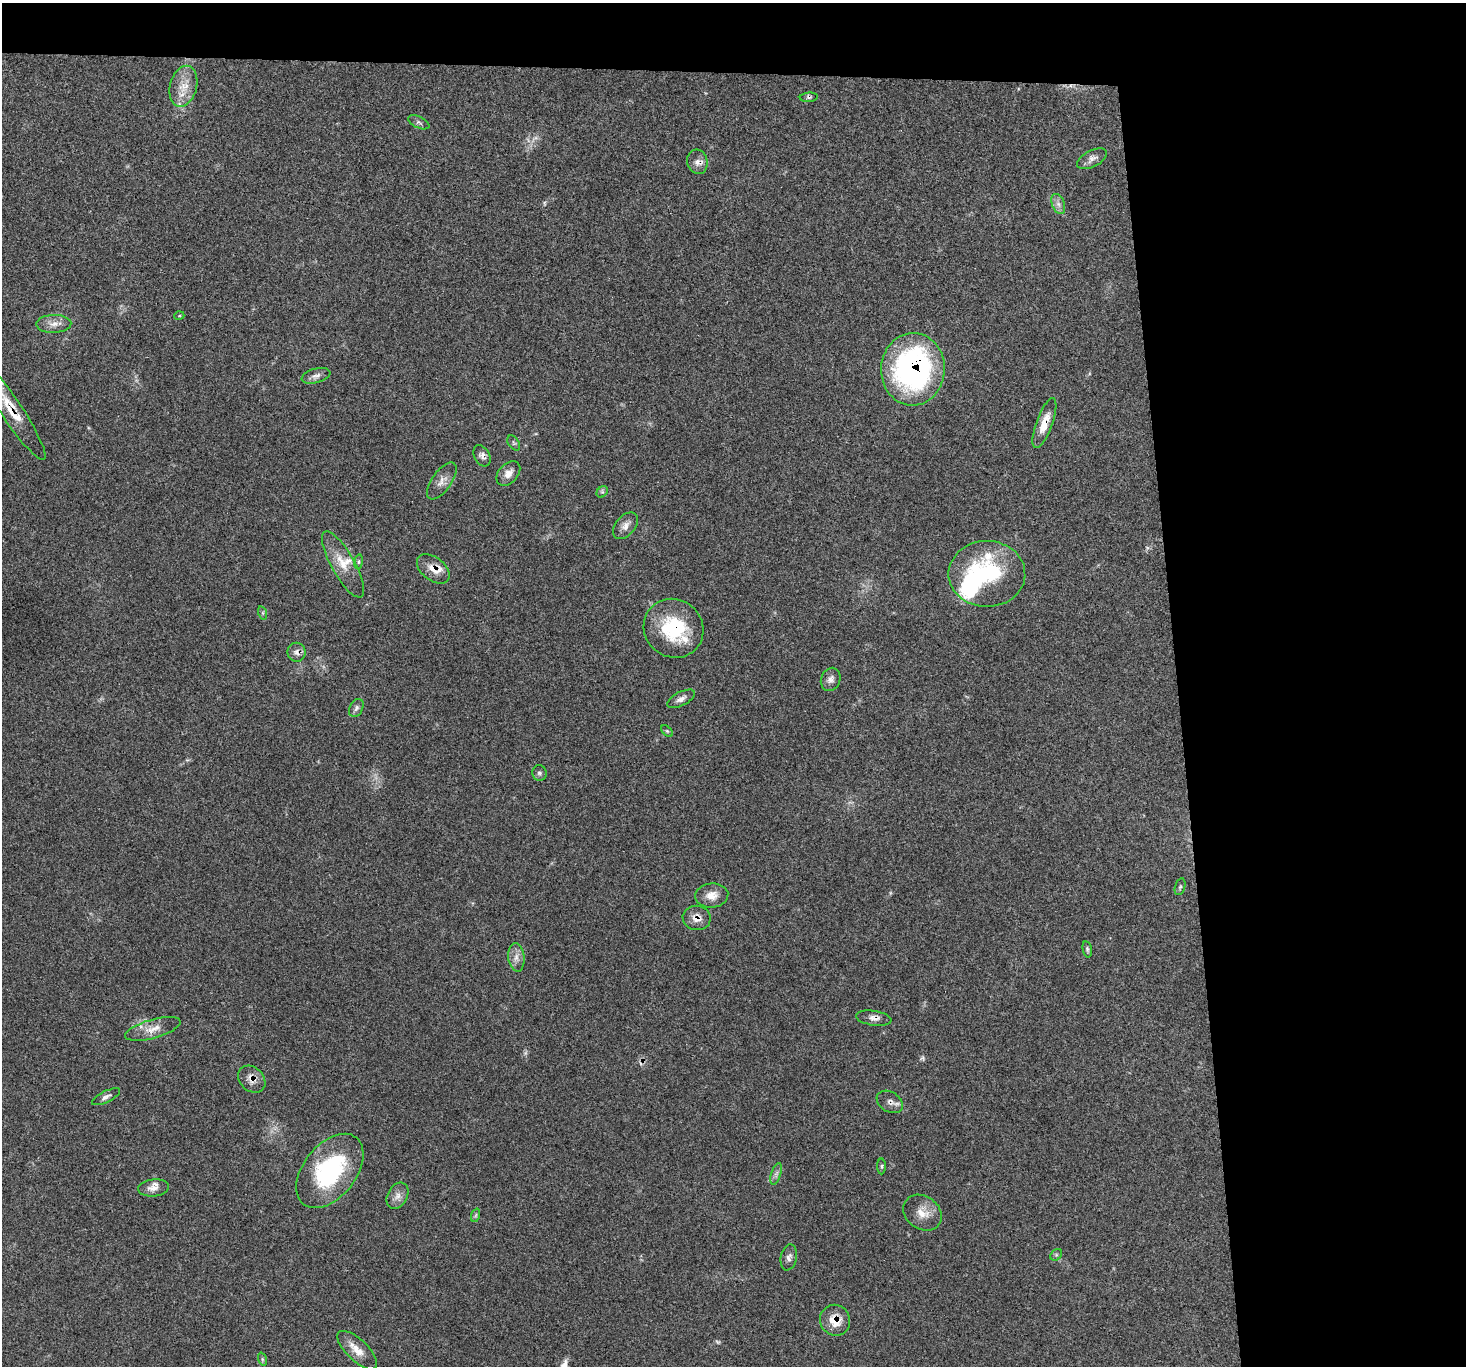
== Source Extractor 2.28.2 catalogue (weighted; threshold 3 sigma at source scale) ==
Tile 3 of 3 x 3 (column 3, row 1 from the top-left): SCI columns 2929-4392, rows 2857-4220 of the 4392 x 4373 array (HDU 1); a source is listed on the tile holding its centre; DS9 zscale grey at full resolution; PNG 1468 x 1368 px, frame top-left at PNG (2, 3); each listed source drawn as its Kron ellipse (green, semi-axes under 4 px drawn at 4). Shown black and unused: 23% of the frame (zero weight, under 3 of 5 exposures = <1% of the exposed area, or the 3 px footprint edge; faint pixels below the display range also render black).
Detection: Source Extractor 2.28.2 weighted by HDU 2 'WHT'; one run over the whole footprint, this tile lists its part. Background 0.0464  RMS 0.004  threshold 0.018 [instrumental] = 3 sigma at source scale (4.5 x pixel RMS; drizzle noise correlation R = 1.50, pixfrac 1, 0.05/0.05 arcsec/px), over >= 5 px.
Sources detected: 58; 2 too faint to see at this stretch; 1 inside a brighter object's white glare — neither listed nor drawn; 3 inside a brighter listed object's ellipse — not listed separately; the other 52 listed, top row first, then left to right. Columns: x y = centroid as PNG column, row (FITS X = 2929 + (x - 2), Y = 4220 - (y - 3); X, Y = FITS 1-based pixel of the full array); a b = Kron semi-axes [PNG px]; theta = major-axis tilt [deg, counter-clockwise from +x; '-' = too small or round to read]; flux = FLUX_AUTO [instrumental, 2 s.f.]
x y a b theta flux
183 86 21 13 75 7
809 97 9 4 4 0.81
419 122 11 5 -25 1.1
1092 159 16 8 28 2.1
697 162 12 10 -76 2.5
1058 204 10 6 -69 1.8
179 316 5 3 - 0.37
54 324 17 9 1 3.3
913 369 36 32 86 100
316 376 15 7 15 2
12 411 58 10 -56 12
1044 423 26 8 70 6.8
514 443 8 5 -56 0.7
482 456 11 7 -61 1.7
508 473 14 9 48 3.2
442 481 21 9 54 3.5
602 492 6 5 - 0.73
625 526 15 9 49 3
359 562 7 4 82 0.69
343 564 37 11 -60 7.9
433 569 19 11 -39 4.7
987 574 38 33 0 39
263 613 7 4 -72 0.67
673 628 31 28 -41 27
296 652 9 9 - 2
831 679 12 9 68 2.1
681 699 15 7 27 2
356 708 9 6 63 1.4
667 731 7 4 -45 0.6
539 773 8 7 - 1
1180 887 8 5 74 0.77
712 895 16 12 6 4.3
697 918 14 12 -8 3.7
1087 949 8 4 -77 0.75
516 957 14 8 -83 2.7
874 1018 18 7 -9 2.4
153 1029 29 9 16 5.1
252 1079 15 11 -43 3.5
106 1097 15 5 26 1.6
890 1102 14 10 -32 2.4
882 1166 8 4 90 0.65
330 1171 42 26 52 43
776 1174 11 5 72 1.4
153 1188 15 8 7 2.8
397 1196 14 10 62 2.8
922 1213 20 16 -37 5.9
476 1215 7 4 71 0.68
1056 1255 6 5 - 0.72
789 1257 13 8 78 1.8
835 1320 16 15 - 7.2
357 1350 25 10 -44 5.5
262 1359 7 4 -72 0.68
Overlapping masked pixels (flux is a lower limit): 11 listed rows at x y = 697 162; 913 369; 12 411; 1044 423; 433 569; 673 628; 697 918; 874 1018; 252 1079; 890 1102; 835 1320